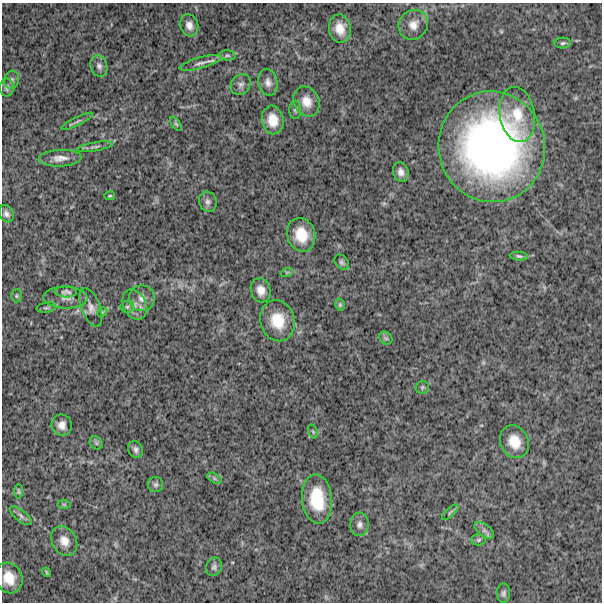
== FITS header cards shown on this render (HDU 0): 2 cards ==
NAXIS1  =                  600
NAXIS2  =                  600

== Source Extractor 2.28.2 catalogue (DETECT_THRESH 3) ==
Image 600 x 600 px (HDU 0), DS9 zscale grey, 1 PNG px = 1 image px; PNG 604 x 604 px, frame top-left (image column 1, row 600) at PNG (2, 3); each listed source drawn as its Kron ellipse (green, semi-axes under 4 px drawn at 4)
Background 1370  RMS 250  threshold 745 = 3 sigma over >= 5 px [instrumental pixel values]
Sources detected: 62; all 62 listed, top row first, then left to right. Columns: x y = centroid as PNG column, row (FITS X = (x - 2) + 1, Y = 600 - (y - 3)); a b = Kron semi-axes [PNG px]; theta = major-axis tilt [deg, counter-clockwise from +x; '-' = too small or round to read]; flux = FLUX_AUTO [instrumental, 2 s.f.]
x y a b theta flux
189 25 11 9 -73 1.1e+05
413 25 15 14 - 1.9e+05
340 29 14 11 -81 2.3e+05
563 43 8 5 2 3.7e+04
227 55 8 5 -5 3.9e+04
200 63 21 5 15 9.5e+04
99 66 11 8 -72 7.3e+04
12 80 9 7 75 4.5e+04
268 82 13 9 -77 1.1e+05
241 85 11 9 52 7.9e+04
7 87 9 7 90 5.2e+04
306 101 15 12 -65 2.1e+05
295 110 9 6 89 3.8e+04
517 114 28 17 -80 5.1e+05
273 120 14 11 -82 2.6e+05
77 121 17 3 26 4.9e+04
176 124 8 4 -53 3.0e+04
95 147 18 4 10 5.1e+04
492 147 55 53 -77 7.1e+06
60 158 21 8 2 1.5e+05
401 172 10 7 -73 9.9e+04
110 196 5 2 - 1.8e+04
208 202 10 8 -72 7.2e+04
6 214 9 7 -61 6.5e+04
301 235 17 14 -74 3.9e+05
519 256 9 4 -5 3.4e+04
342 262 8 6 -49 4.3e+04
287 272 6 4 18 1.9e+04
261 290 12 10 -75 1.6e+05
66 292 11 5 -2 5.9e+04
16 296 7 5 88 2.9e+04
65 298 22 11 -2 1.5e+05
142 298 13 13 - 1.5e+05
135 305 16 11 -64 1.6e+05
340 305 6 4 -76 2.7e+04
91 307 20 9 -69 1.3e+05
127 307 7 6 - 3.8e+04
46 308 10 5 10 3.5e+04
102 312 5 4 - 1.9e+04
278 321 21 17 -76 4.6e+05
386 338 7 5 -43 3.3e+04
422 387 7 6 - 3.2e+04
62 425 10 10 - 1.2e+05
313 431 7 4 -69 2.7e+04
514 442 17 14 -64 3.2e+05
96 443 7 6 - 3.5e+04
136 449 8 7 - 5.9e+04
214 478 8 4 -31 3.5e+04
156 485 7 7 - 4.7e+04
18 491 7 4 -89 2.6e+04
317 499 25 15 -85 6.4e+05
64 504 7 4 -1 2.7e+04
450 512 10 4 42 3.3e+04
21 516 13 5 -39 6.4e+04
359 524 12 9 87 8.7e+04
484 530 11 6 -36 7.0e+04
479 540 7 5 3 3.7e+04
64 541 16 12 -60 1.9e+05
214 567 9 7 70 5.5e+04
47 572 5 3 - 2.1e+04
9 578 15 13 -67 3.0e+05
503 593 9 6 89 5.2e+04